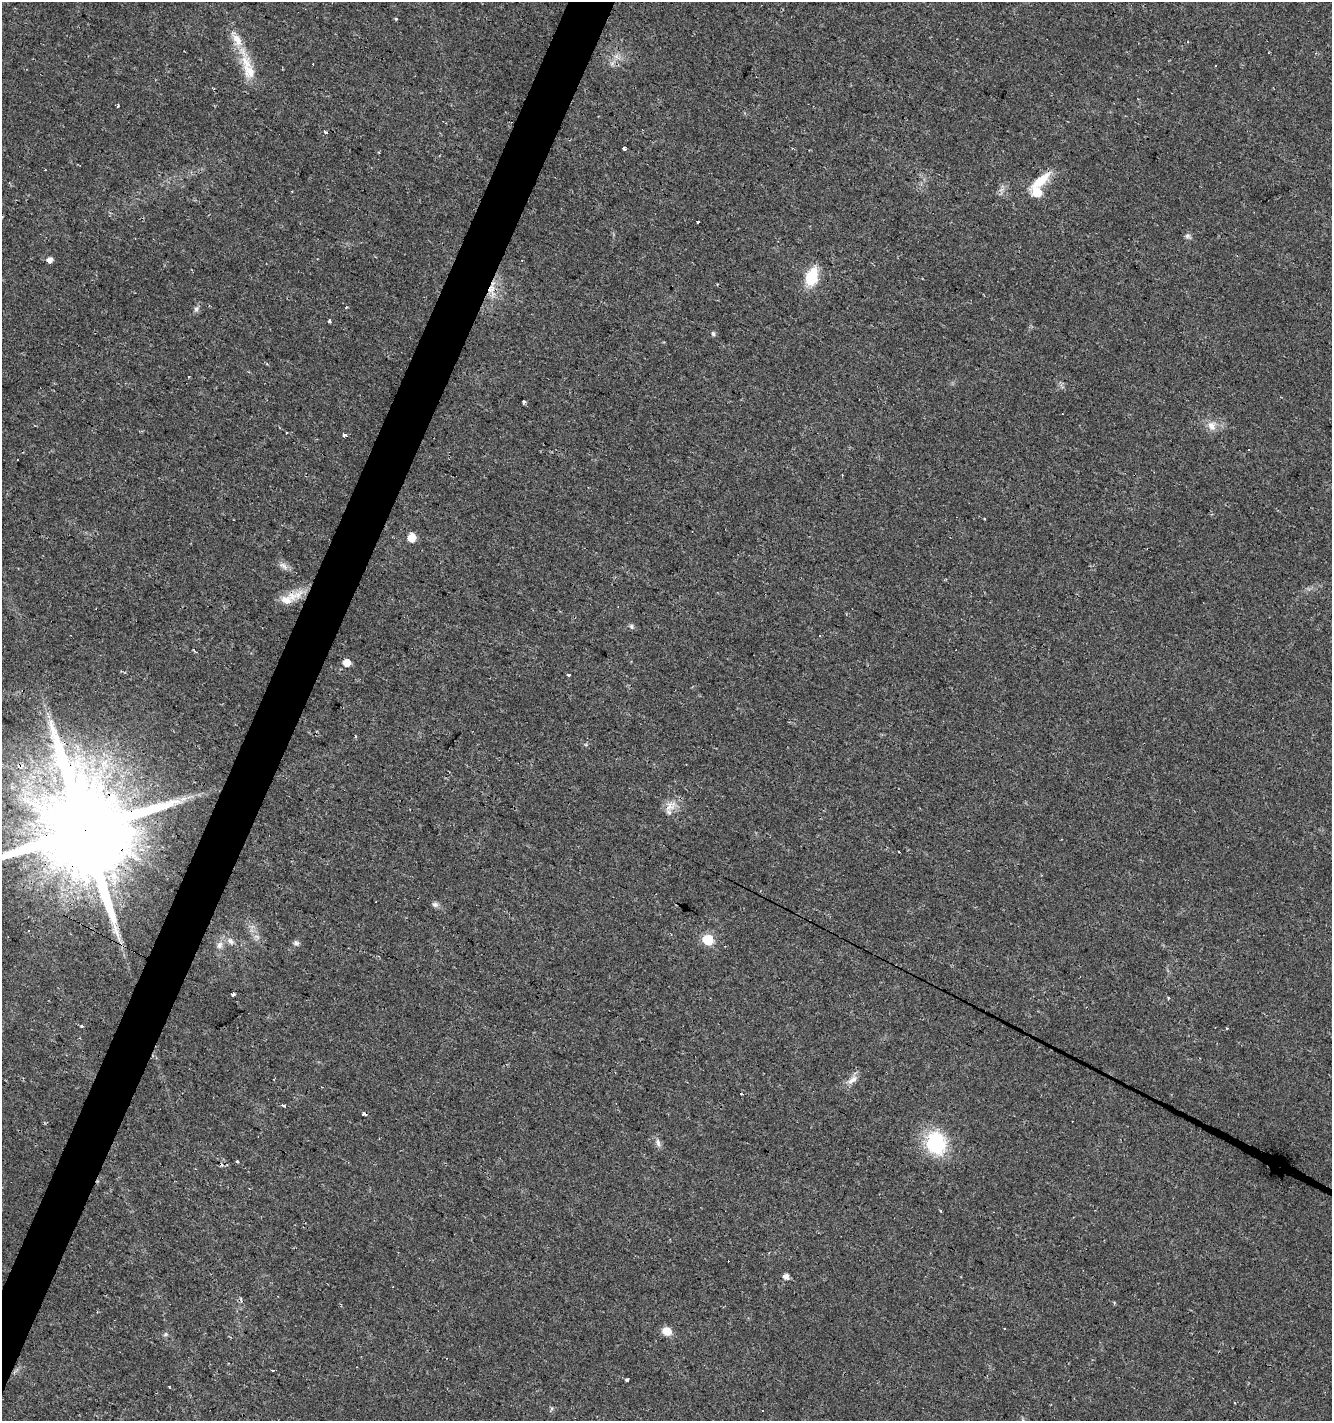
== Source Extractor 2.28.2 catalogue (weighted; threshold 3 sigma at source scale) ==
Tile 7 of 4 x 4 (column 3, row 2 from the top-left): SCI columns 2928-4257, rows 2838-4256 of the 5786 x 5675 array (HDU 1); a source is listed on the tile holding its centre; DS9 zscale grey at full resolution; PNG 1334 x 1423 px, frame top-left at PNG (2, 2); no overlay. Shown black and unused: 3% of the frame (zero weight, under 2 of 3 exposures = <1% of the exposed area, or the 3 px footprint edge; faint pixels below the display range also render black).
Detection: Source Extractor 2.28.2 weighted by HDU 2 'WHT'; one run over the whole footprint, this tile lists its part. Background 0.0182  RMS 0.0035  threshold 0.0157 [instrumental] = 3 sigma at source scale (4.5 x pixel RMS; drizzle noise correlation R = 1.50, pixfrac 1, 0.0396/0.0396 arcsec/px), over >= 5 px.
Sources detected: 76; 17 cosmic-ray / hot-pixel residue — not listed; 1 inside a brighter listed object's ellipse — not listed separately; the other 58 listed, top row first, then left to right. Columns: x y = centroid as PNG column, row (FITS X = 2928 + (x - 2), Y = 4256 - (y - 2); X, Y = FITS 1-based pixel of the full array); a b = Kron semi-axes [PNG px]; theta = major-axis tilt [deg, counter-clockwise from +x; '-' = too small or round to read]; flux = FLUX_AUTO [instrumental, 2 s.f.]
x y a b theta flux
396 19 3 3 - 0.53
237 39 25 11 -60 6.3
612 64 7 4 1 0.88
250 71 25 17 -63 8.1
118 106 3 3 - 1.5
325 131 4 3 - 0.9
624 148 3 3 - 3.2
45 170 2 2 - 0.28
1041 181 27 9 39 9.1
1037 192 6 6 - 12
698 222 3 2 - 0.46
1188 236 9 6 -16 0.94
49 260 5 5 - 2.2
812 277 20 12 71 11
491 290 18 10 -84 4.7
346 307 3 3 - 0.39
196 309 9 6 69 1
329 321 4 3 - 0.99
713 334 6 4 -52 0.84
524 402 4 4 - 0.85
1212 426 14 11 -74 3.2
287 432 3 3 - 0.93
345 434 3 3 - 3.8
1249 449 3 3 - 3.9
411 538 6 5 - 6
283 566 13 8 -37 1.8
292 596 17 11 -11 4.9
631 626 7 6 - 0.83
194 651 8 2 -49 0.35
347 663 5 5 - 4.9
569 675 3 3 - 7.4
183 799 11 6 14 2.1
671 806 19 12 39 3.9
84 830 29 22 -41 9600
899 852 3 2 - 0.4
435 904 9 7 -15 1.1
257 937 9 3 -45 0.87
708 940 6 6 - 21
230 941 12 7 -36 1.9
296 943 8 7 - 1
219 946 8 7 - 1.4
233 994 3 3 - 3.8
1168 998 4 3 - 0.5
81 1026 3 3 - 2.1
1226 1028 3 3 - 1.3
852 1080 16 8 39 2.6
284 1105 4 3 - 1.4
364 1114 3 3 - 7.8
658 1143 13 5 -76 1.4
936 1143 22 18 -77 26
237 1161 3 3 - 0.46
786 1276 6 5 - 2
667 1331 11 9 -23 3.3
165 1334 7 5 22 0.67
272 1370 3 2 - 0.63
627 1380 4 3 - 1.2
763 1411 3 3 - 0.5
1023 1420 7 4 -89 0.71
Overlapping masked pixels (flux is a lower limit): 6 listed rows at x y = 237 39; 1041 181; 491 290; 292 596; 84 830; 364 1114
Isophote crosses this tile's border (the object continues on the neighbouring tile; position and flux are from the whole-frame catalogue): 2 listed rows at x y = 84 830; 1023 1420